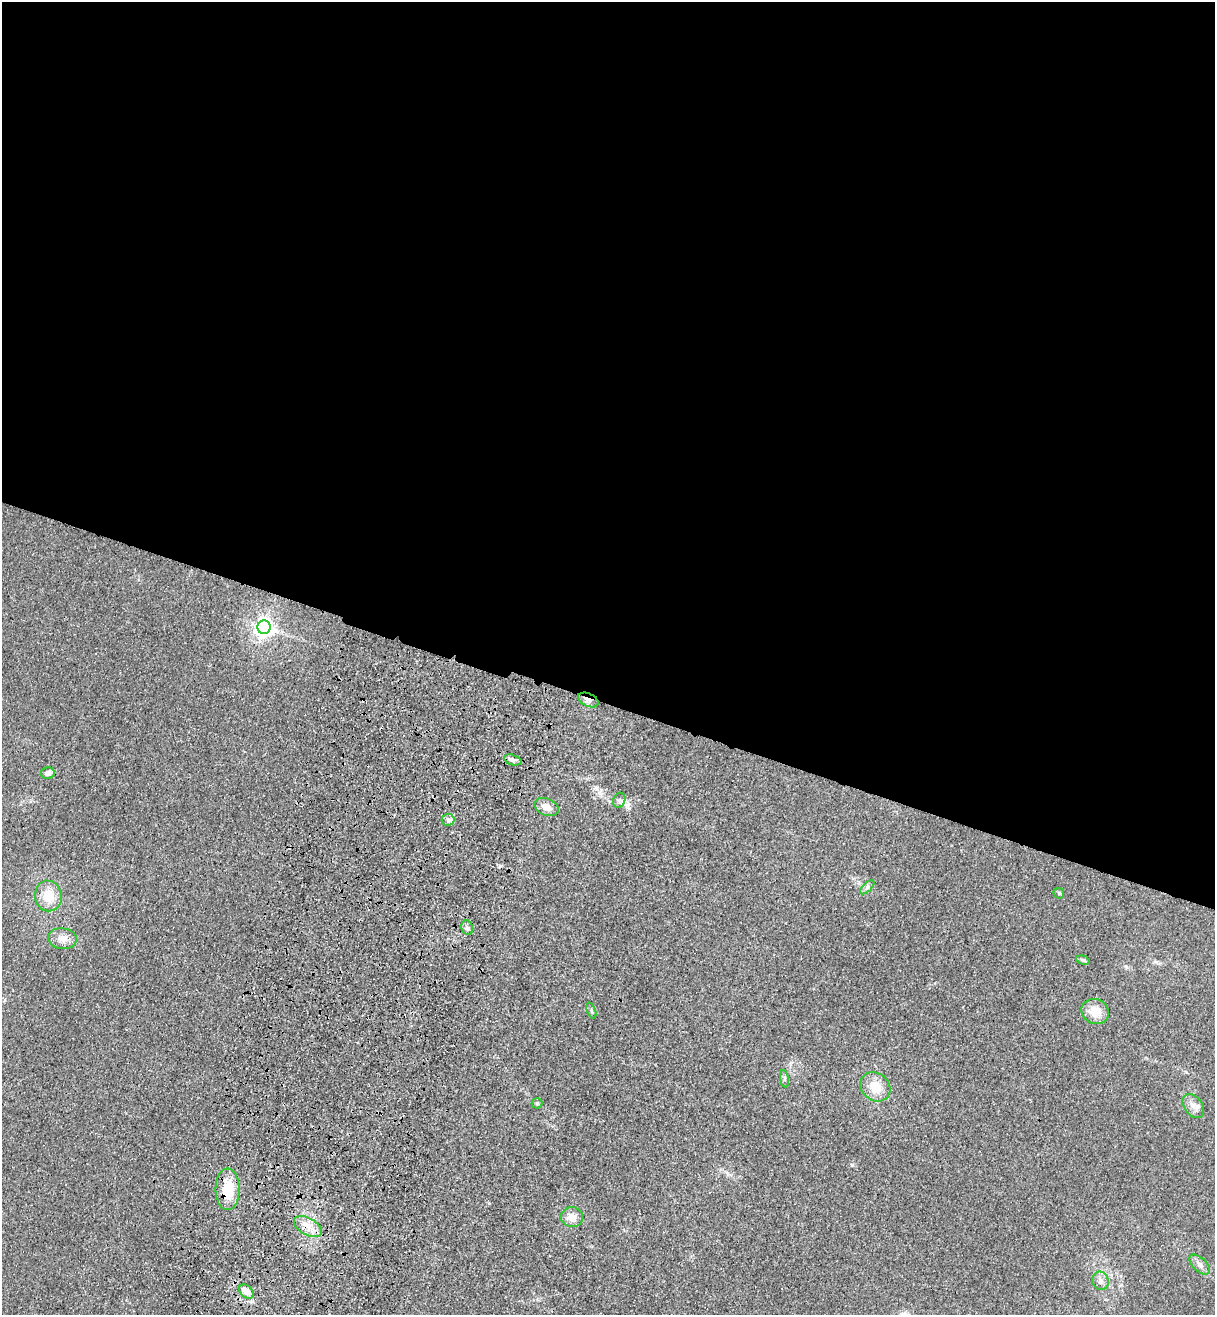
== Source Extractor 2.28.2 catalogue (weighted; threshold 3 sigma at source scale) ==
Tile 3 of 4 x 4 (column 3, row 1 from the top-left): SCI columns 2795-4007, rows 3986-5298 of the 5463 x 5344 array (HDU 1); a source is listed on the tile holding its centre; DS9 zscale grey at full resolution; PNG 1217 x 1317 px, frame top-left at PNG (2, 2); each listed source drawn as its Kron ellipse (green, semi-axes under 4 px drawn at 4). Shown black and unused: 54% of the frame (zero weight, under 3 of 4 exposures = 6% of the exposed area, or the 3 px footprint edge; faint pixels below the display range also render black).
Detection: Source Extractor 2.28.2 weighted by HDU 2 'WHT'; one run over the whole footprint, this tile lists its part. Background 0.0139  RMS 0.0055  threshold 0.0247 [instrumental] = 3 sigma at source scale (4.5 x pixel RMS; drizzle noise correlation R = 1.50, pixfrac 1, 0.05/0.05 arcsec/px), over >= 5 px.
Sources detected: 25; all 25 listed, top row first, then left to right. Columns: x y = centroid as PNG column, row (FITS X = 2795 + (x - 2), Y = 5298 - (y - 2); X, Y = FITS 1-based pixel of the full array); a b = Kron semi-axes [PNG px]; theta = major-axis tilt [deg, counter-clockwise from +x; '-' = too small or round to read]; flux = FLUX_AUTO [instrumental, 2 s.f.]
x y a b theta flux
264 627 6 6 - 270
588 700 11 6 -24 3
513 760 9 5 -15 1.5
48 773 7 6 - 2.8
619 800 8 6 68 1.6
546 807 13 8 -22 5.1
448 820 6 6 - 1.5
867 887 9 3 45 1.1
1059 893 6 4 -45 0.71
48 896 15 13 -80 12
467 928 7 5 -70 1.5
62 939 14 10 -9 5
1083 960 7 4 -16 0.95
591 1011 8 2 -69 0.65
1095 1011 14 12 -25 9.4
784 1079 8 4 -82 1.2
875 1087 16 13 -41 9.9
537 1103 5 5 - 0.77
1193 1106 13 9 -54 4
228 1189 21 12 -90 18
572 1217 11 10 - 5.4
308 1226 15 8 -30 6.2
1200 1265 12 6 -44 2.9
1100 1281 9 8 - 2.8
246 1292 8 5 -41 7.5
Overlapping masked pixels (flux is a lower limit): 3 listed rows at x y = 588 700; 228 1189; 308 1226
Unlisted compact peaks at least as high as the median listed source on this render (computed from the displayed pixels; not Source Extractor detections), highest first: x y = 500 866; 852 1165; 489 1203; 1156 962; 1126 966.